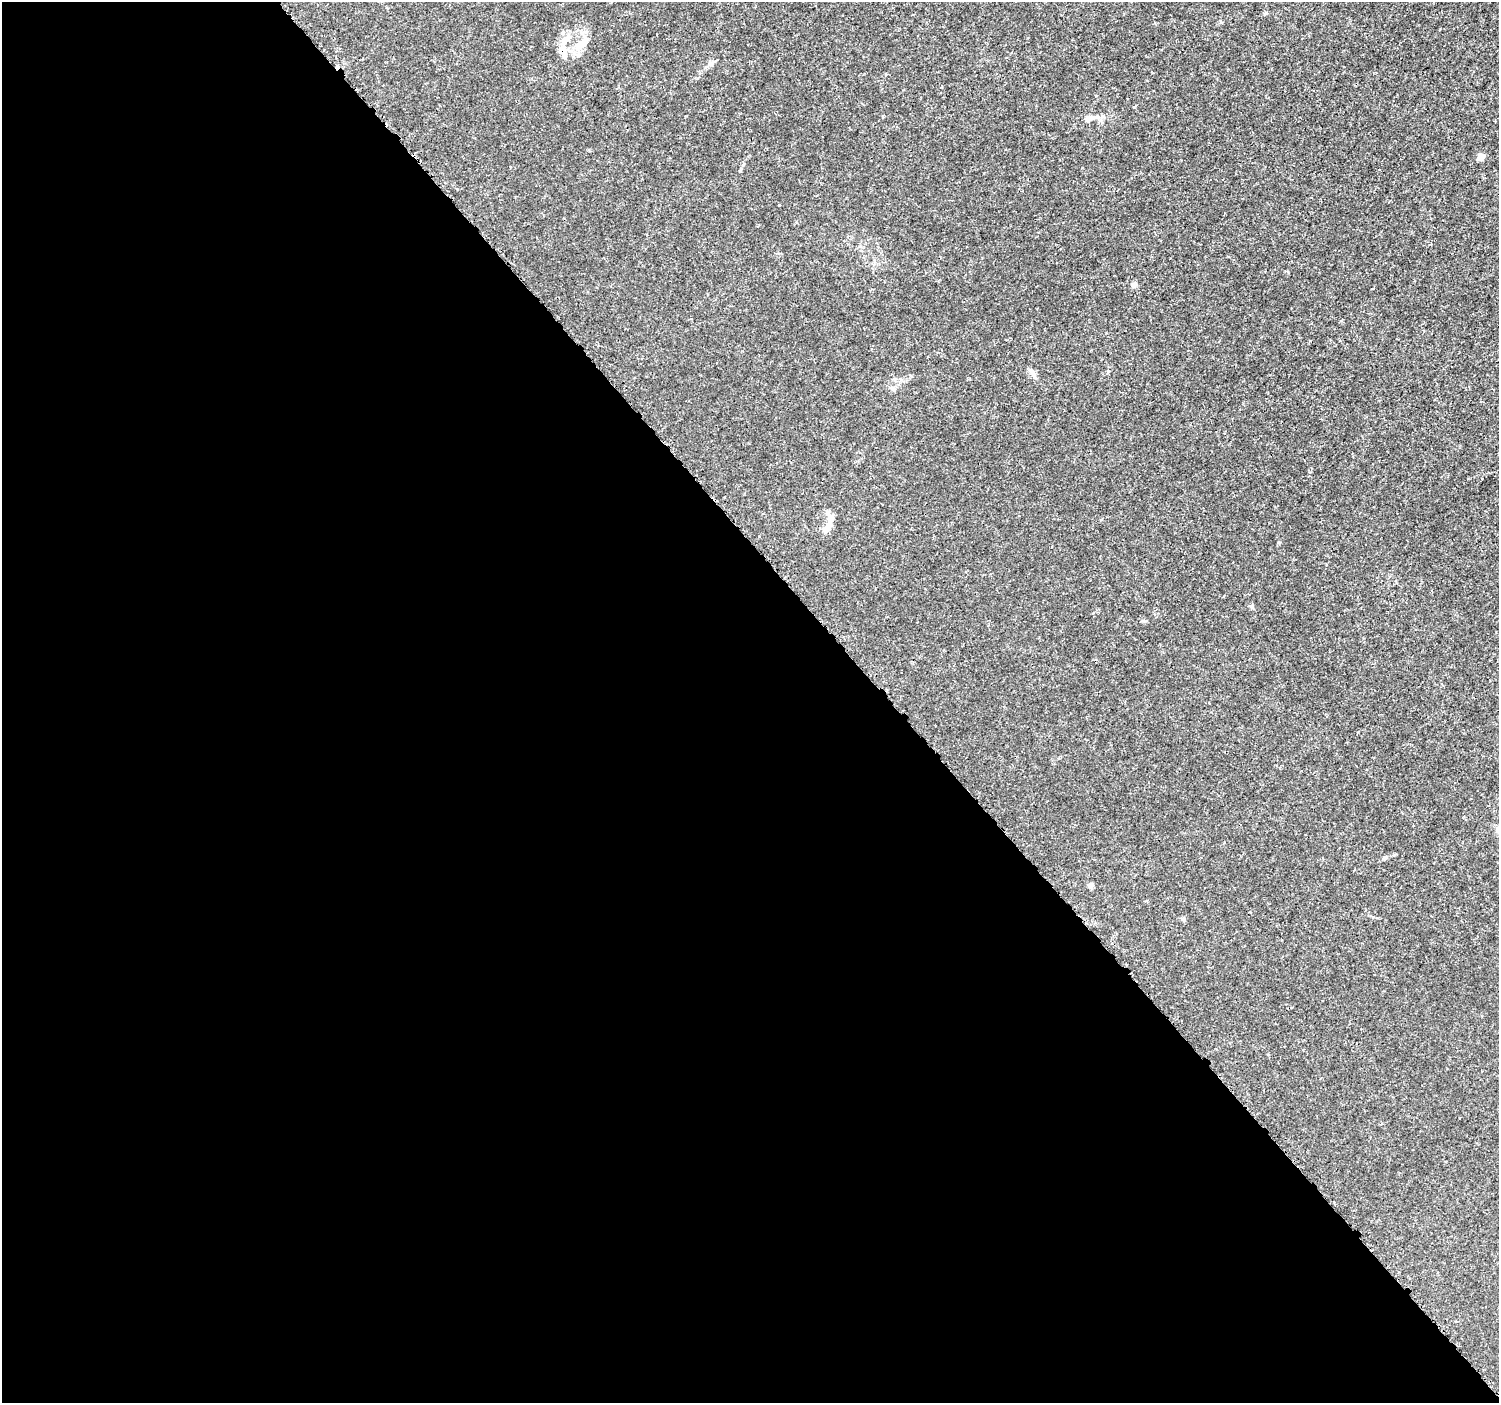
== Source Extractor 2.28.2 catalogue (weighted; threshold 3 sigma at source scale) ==
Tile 9 of 4 x 4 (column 1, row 3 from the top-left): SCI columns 22-1518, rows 1564-2964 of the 6038 x 5992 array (HDU 1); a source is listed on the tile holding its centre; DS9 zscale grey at full resolution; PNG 1501 x 1405 px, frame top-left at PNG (2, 2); no overlay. Shown black and unused: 59% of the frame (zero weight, under 3 of 5 exposures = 2% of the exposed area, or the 3 px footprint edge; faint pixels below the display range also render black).
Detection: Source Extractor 2.28.2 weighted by HDU 2 'WHT'; one run over the whole footprint, this tile lists its part. Background 0.00153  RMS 7.0e-04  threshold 0.00316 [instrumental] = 3 sigma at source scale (4.5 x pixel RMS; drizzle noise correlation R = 1.50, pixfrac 1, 0.0396/0.0396 arcsec/px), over >= 5 px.
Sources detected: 15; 1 cosmic-ray / hot-pixel residue — not listed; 2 inside a brighter listed object's ellipse — not listed separately; the other 12 listed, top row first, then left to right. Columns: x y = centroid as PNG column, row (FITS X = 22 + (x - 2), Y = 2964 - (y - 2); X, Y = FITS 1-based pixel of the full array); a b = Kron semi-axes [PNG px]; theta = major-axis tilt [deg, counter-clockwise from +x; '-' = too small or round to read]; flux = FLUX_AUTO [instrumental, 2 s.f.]
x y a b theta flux
582 43 24 9 38 1.2
563 50 17 8 -82 0.66
1089 118 15 7 21 0.44
1481 157 7 6 - 0.44
1134 285 8 6 46 0.2
1032 373 12 6 -58 0.26
828 513 8 7 - 0.22
827 528 15 7 54 0.61
1251 606 7 5 -88 0.12
1385 858 8 5 42 0.14
1090 885 6 5 - 0.26
1183 919 5 5 - 0.11
Overlapping masked pixels (flux is a lower limit): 1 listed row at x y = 563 50
Unlisted compact peaks at least as high as the median listed source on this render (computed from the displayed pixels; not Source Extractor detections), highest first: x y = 779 205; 1266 13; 1279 542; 1144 621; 883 116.